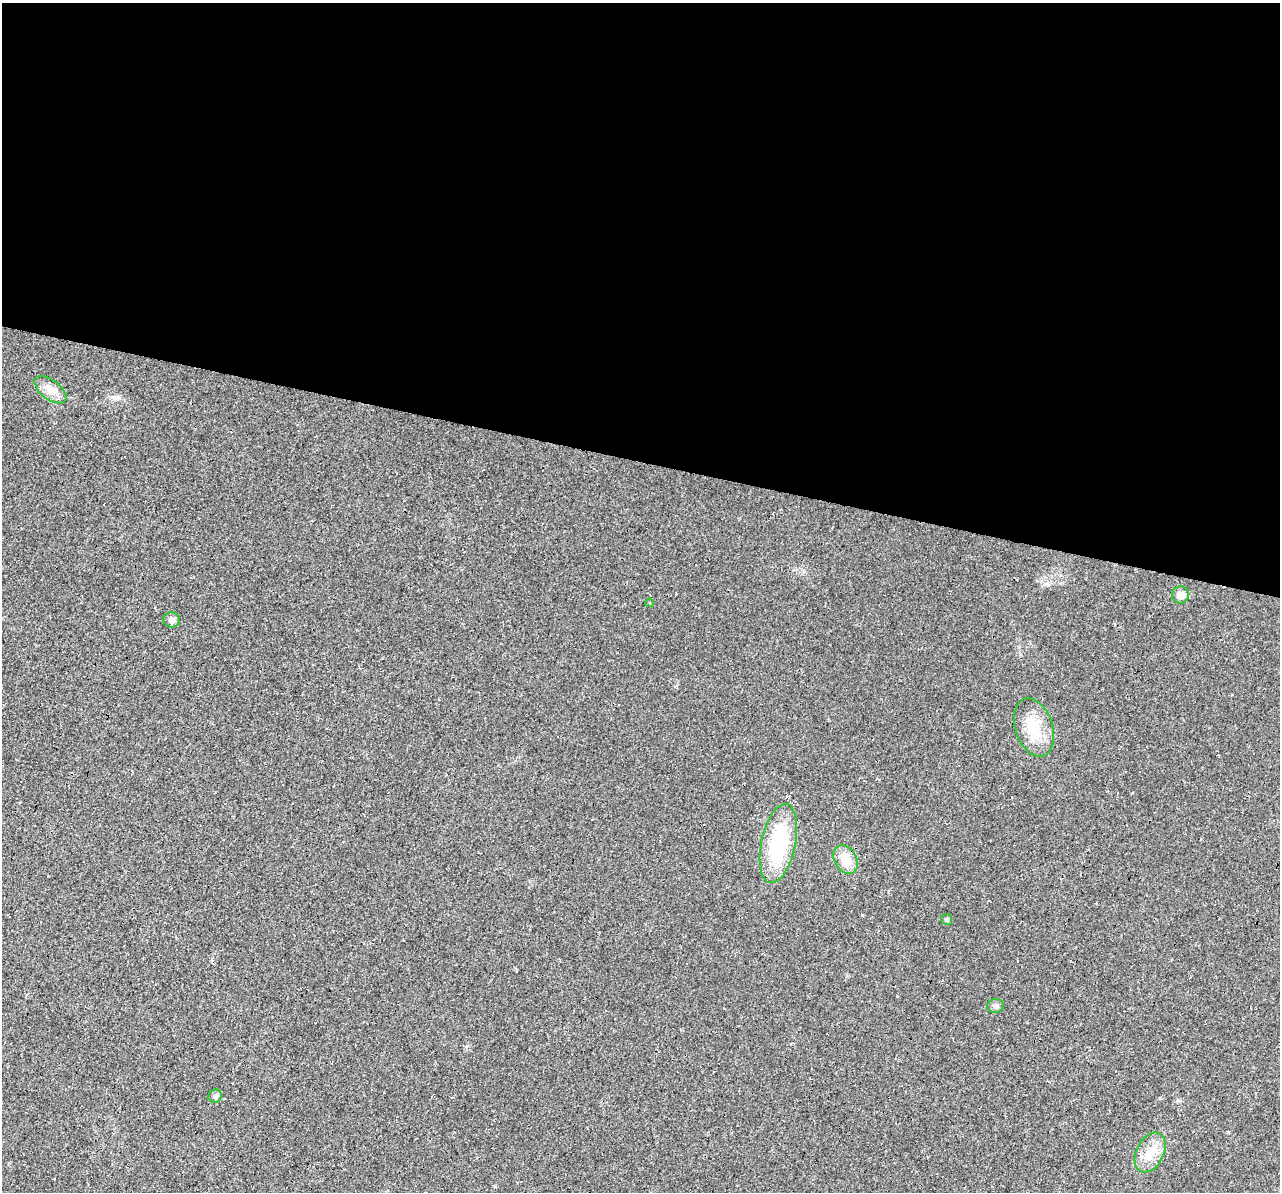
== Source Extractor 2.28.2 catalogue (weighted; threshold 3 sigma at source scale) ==
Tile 3 of 4 x 4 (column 3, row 1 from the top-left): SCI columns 2581-3858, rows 3908-5097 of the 5152 x 5375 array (HDU 1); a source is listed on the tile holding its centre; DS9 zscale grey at full resolution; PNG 1282 x 1194 px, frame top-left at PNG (2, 3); each listed source drawn as its Kron ellipse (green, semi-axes under 4 px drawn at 4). Shown black and unused: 39% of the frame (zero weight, under 3 of 4 exposures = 5% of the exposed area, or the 3 px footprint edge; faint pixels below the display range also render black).
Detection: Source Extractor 2.28.2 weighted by HDU 2 'WHT'; one run over the whole footprint, this tile lists its part. Background 0.0162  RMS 0.0068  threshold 0.0305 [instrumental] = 3 sigma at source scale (4.5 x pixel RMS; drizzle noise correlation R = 1.50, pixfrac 1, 0.0396/0.0396 arcsec/px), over >= 5 px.
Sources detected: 11; all 11 listed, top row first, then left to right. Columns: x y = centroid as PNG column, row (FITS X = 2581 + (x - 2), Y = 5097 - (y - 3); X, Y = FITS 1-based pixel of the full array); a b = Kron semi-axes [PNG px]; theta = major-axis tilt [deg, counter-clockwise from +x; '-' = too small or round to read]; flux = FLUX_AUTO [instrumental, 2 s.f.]
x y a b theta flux
50 390 19 9 -37 6.8
1180 595 9 8 - 5.1
650 603 4 3 - 0.61
171 620 8 7 - 2.9
1034 727 30 18 -72 21
778 843 40 17 78 52
846 859 15 11 -60 11
947 919 5 5 - 1.3
995 1006 8 7 - 2
215 1096 7 6 - 1.5
1150 1152 21 13 63 12
Unlisted compact peaks at least as high as the median listed source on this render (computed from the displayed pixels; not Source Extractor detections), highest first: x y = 862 915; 1048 585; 1228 1132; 804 571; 1132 793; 516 970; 1020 654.